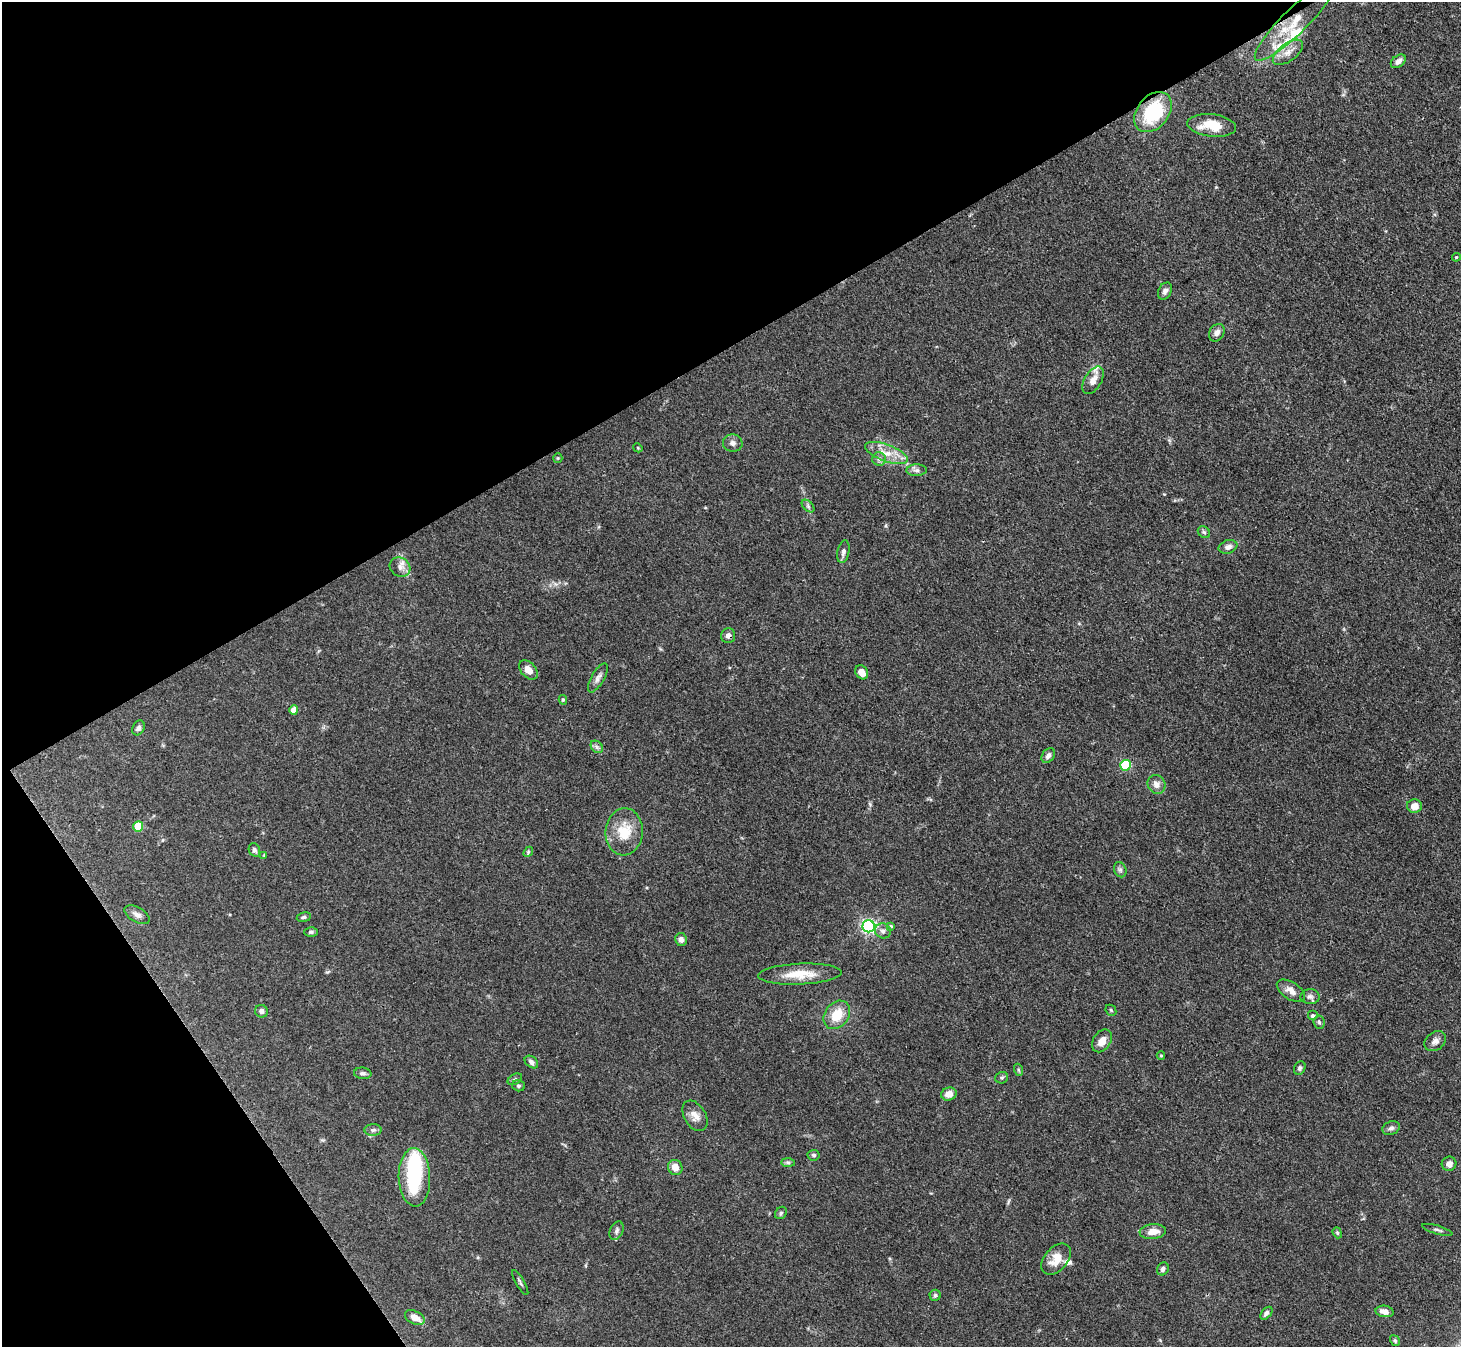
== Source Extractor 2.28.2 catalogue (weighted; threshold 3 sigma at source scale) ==
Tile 5 of 4 x 4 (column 1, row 2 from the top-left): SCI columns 3-1461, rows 2985-4329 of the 5841 x 5833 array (HDU 1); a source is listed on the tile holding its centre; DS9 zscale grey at full resolution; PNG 1463 x 1349 px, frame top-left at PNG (2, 2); each listed source drawn as its Kron ellipse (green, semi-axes under 4 px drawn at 4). Shown black and unused: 32% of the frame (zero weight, under 3 of 4 exposures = <1% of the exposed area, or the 3 px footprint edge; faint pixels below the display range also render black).
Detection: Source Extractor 2.28.2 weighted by HDU 2 'WHT'; one run over the whole footprint, this tile lists its part. Background 0.0864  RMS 0.0056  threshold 0.0254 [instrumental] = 3 sigma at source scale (4.5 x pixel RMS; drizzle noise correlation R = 1.50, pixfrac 1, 0.05/0.05 arcsec/px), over >= 5 px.
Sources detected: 90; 1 inside a brighter object's white glare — neither listed nor drawn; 4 inside a brighter listed object's ellipse — not listed separately; the other 85 listed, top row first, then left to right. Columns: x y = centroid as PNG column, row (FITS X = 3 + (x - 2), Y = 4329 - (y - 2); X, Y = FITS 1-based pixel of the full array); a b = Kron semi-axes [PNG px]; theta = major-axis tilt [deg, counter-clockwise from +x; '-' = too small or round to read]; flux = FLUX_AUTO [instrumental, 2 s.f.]
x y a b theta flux
1296 20 56 12 45 20
1288 52 17 9 37 5.5
1398 61 8 5 38 2.6
1153 112 22 16 51 37
1212 125 24 11 -6 13
1456 257 4 4 - 0.58
1165 291 9 6 62 2.2
1217 333 9 7 57 2.8
1093 380 15 8 59 4.7
733 443 10 8 -4 2.4
638 448 5 3 - 0.52
886 453 22 8 -20 8.4
558 458 5 5 - 0.7
879 459 7 6 - 1.8
917 470 10 6 1 1.9
808 506 7 4 -46 1.2
1204 532 7 5 -44 1.1
1228 547 9 6 19 2.6
843 552 11 6 79 2.2
400 567 11 9 -36 3.4
728 636 7 7 - 2.4
528 670 11 7 -47 4.6
862 672 7 6 - 4.6
598 678 16 6 60 2.8
563 700 5 4 - 0.9
294 710 4 4 - 5.3
138 728 8 6 62 1.7
597 747 7 5 -45 1.4
1048 756 8 6 50 2.3
1126 765 5 5 - 36
1156 784 9 8 - 3.4
1414 806 7 7 - 4.8
138 827 5 5 - 16
624 832 23 18 86 15
254 850 7 5 -65 1.4
528 852 5 4 - 0.75
264 855 4 4 - 0.44
1120 870 8 6 -69 1.4
137 915 14 7 -30 2.9
304 917 7 5 9 1.1
869 926 6 6 - 150
891 926 4 4 - 0.79
883 931 8 7 - 2
311 932 6 4 -1 0.99
681 940 6 6 - 2
800 974 42 10 2 13
1291 991 16 8 -33 4.4
1310 997 9 7 -2 2
1111 1010 6 5 - 0.77
261 1011 6 6 - 2.3
837 1015 15 12 53 12
1313 1016 5 5 - 1.2
1319 1022 7 5 -84 1.1
1102 1041 12 8 55 5.1
1435 1041 12 9 36 2.9
1161 1056 4 4 - 0.62
531 1062 7 5 -38 1.9
1300 1068 7 5 58 1.4
1019 1070 6 4 -70 0.75
363 1073 9 5 -6 1.5
1002 1078 6 5 - 1
515 1079 8 5 29 1.1
518 1086 6 5 - 1.1
949 1094 8 6 17 5
695 1116 16 10 -58 4.6
1391 1128 9 6 26 1.9
373 1130 8 6 2 1.6
814 1155 6 5 - 1.2
788 1162 7 4 -1 1
1449 1164 7 7 - 2.9
675 1167 8 7 - 5.3
414 1177 29 16 -88 45
781 1213 7 5 47 0.98
1437 1230 16 3 -16 1.2
616 1231 10 6 66 1.9
1153 1232 13 7 6 5.3
1337 1233 6 4 -69 0.85
1056 1259 18 11 48 8.6
1163 1269 7 5 60 1.7
520 1283 14 3 -60 1.2
935 1295 5 5 - 1
1385 1311 9 5 -10 4.1
1266 1313 7 4 50 1.7
415 1317 10 6 -26 5.6
1395 1341 5 4 - 0.95
Overlapping masked pixels (flux is a lower limit): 3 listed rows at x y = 1296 20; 1153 112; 728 636